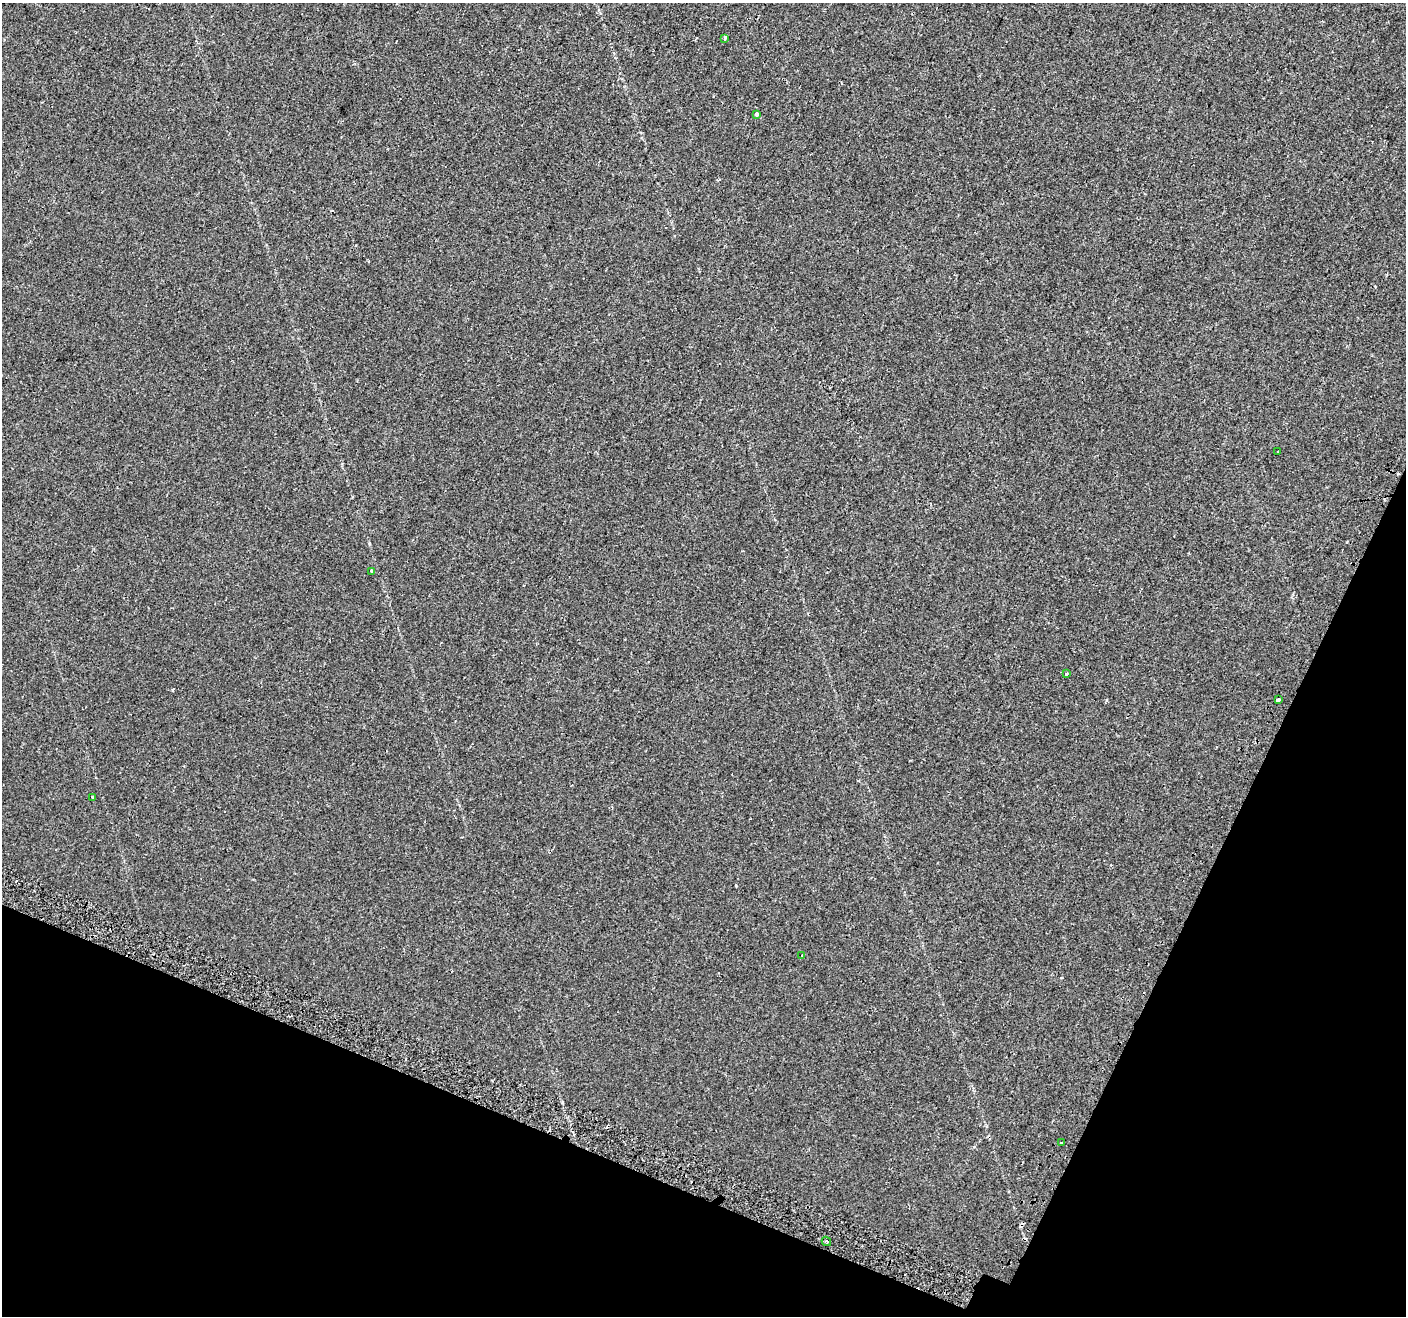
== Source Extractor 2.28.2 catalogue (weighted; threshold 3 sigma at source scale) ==
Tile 15 of 4 x 4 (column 3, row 4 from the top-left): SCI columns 2861-4264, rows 260-1573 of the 5715 x 5844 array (HDU 1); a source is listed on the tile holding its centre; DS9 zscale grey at full resolution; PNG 1408 x 1318 px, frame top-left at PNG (2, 3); each listed source drawn as its Kron ellipse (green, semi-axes under 4 px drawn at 4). Shown black and unused: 21% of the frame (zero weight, under 2 of 3 exposures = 3% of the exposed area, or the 3 px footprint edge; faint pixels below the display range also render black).
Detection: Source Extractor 2.28.2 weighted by HDU 2 'WHT'; one run over the whole footprint, this tile lists its part. Background 8.02e-04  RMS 0.003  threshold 0.0136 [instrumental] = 3 sigma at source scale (4.5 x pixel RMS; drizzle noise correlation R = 1.50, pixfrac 1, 0.0396/0.0396 arcsec/px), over >= 5 px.
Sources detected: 14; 4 cosmic-ray / hot-pixel residue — neither listed nor drawn; the other 10 listed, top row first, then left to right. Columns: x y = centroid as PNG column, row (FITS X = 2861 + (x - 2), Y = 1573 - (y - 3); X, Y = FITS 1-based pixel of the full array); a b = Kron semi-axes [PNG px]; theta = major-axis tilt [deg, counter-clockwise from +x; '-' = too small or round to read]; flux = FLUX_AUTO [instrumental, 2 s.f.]
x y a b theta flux
725 39 3 3 - 1.8
757 115 4 3 - 3.6
1278 451 3 2 - 0.19
371 571 3 3 - 0.31
1066 673 3 3 - 1.4
1278 700 4 3 - 2.2
92 797 3 2 - 0.29
802 955 3 2 - 0.22
1061 1143 3 3 - 0.68
826 1241 5 3 - 0.47